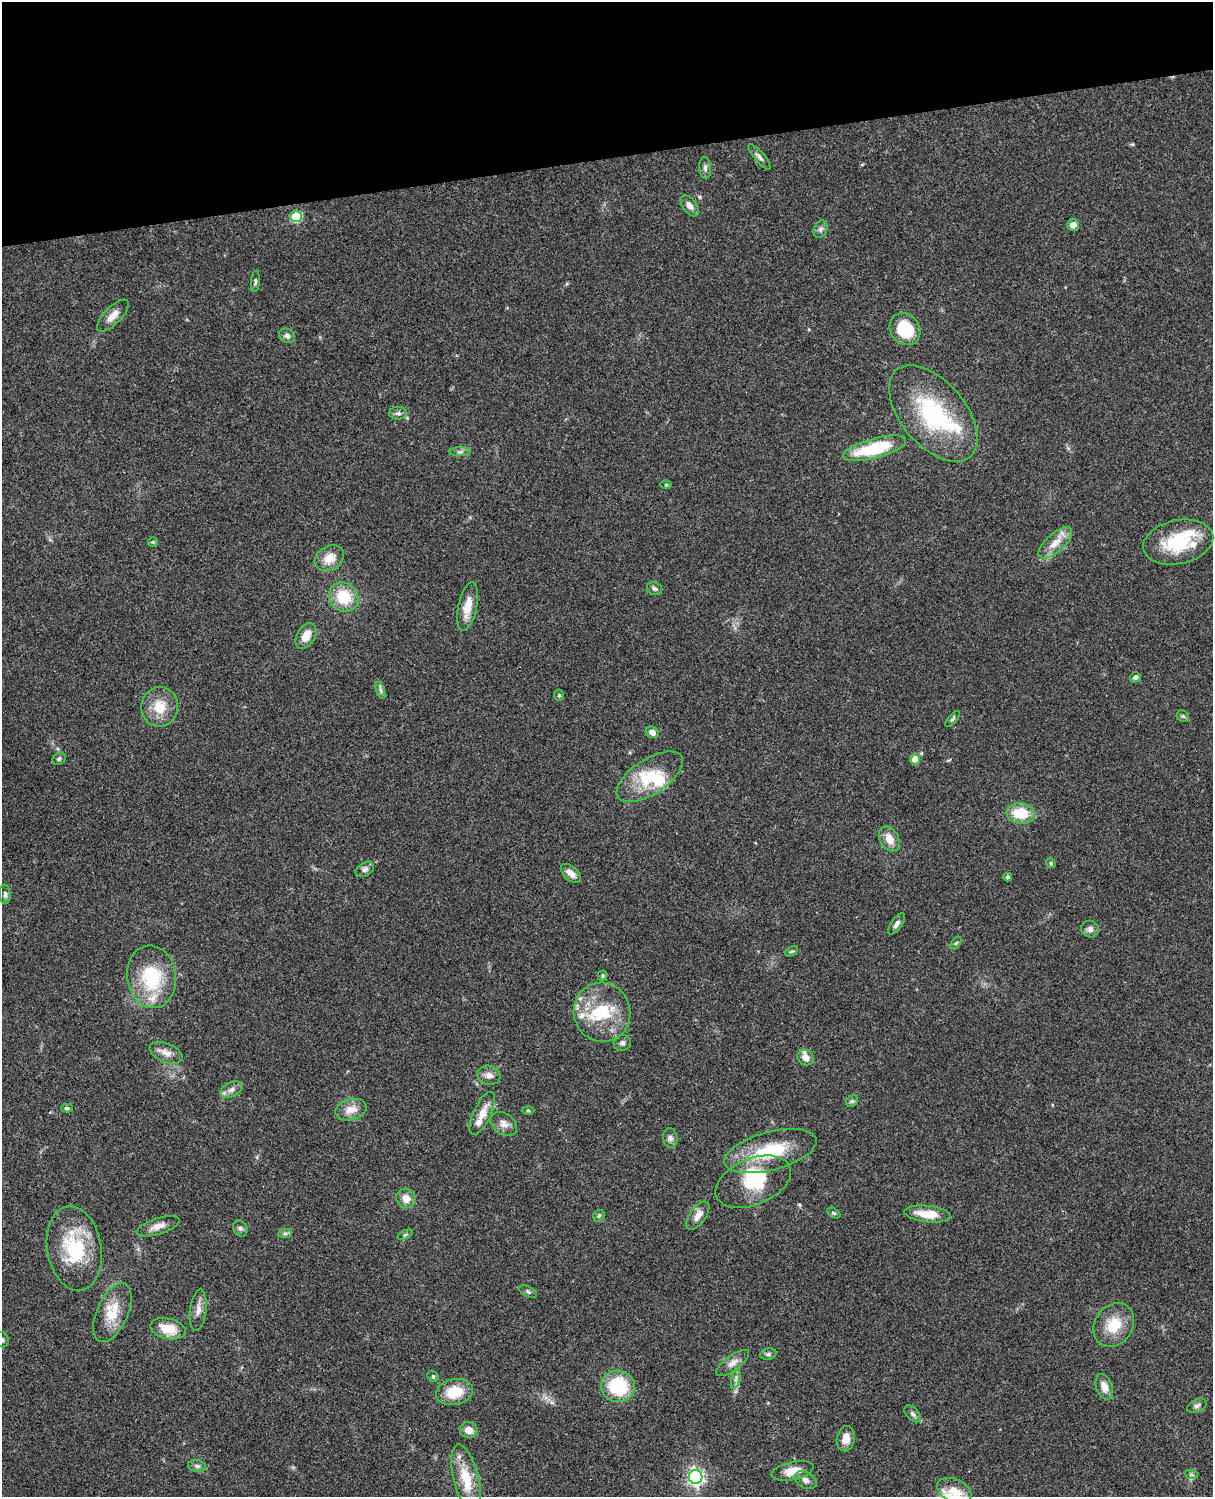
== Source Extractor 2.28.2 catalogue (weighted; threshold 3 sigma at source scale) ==
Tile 3 of 4 x 3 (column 3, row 1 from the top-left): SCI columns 2545-3755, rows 3269-4763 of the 5086 x 4928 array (HDU 1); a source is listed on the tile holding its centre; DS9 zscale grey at full resolution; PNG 1215 x 1499 px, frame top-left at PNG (2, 2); each listed source drawn as its Kron ellipse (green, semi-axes under 4 px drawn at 4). Shown black and unused: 10% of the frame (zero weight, under 3 of 4 exposures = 6% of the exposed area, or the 3 px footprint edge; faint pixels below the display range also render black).
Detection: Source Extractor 2.28.2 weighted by HDU 2 'WHT'; one run over the whole footprint, this tile lists its part. Background 0.0782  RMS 0.0058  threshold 0.026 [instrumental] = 3 sigma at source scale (4.5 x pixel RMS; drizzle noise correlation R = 1.50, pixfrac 1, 0.05/0.05 arcsec/px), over >= 5 px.
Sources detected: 106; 3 inside a brighter object's white glare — neither listed nor drawn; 8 inside a brighter listed object's ellipse — not listed separately; the other 95 listed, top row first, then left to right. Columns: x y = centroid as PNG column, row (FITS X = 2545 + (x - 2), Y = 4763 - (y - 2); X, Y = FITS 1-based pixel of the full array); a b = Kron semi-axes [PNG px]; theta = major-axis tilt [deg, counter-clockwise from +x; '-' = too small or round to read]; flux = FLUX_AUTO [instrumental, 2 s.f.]
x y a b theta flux
759 157 16 5 -51 2.2
705 168 11 5 -84 1.8
690 206 12 7 -52 3.4
296 217 6 5 - 34
1073 225 6 6 - 4.5
821 229 9 6 64 1.9
255 281 10 4 84 1.2
113 316 21 8 45 5.1
905 329 17 14 -53 24
287 336 8 6 -32 2.2
398 413 9 6 2 1.7
933 414 57 32 -50 64
874 448 33 10 15 33
460 452 10 4 0 1.6
666 485 5 3 - 0.62
153 542 5 5 - 0.72
1178 542 35 22 12 31
1055 543 21 9 42 7.9
329 558 15 12 31 7.7
654 589 8 6 -24 1.4
344 597 15 14 - 19
468 607 25 9 78 9.4
306 636 14 9 58 6.6
1135 677 6 5 - 1.9
381 690 9 4 -71 1.3
559 695 5 4 - 0.86
160 707 20 18 81 13
1183 716 6 5 - 0.91
952 719 10 4 50 1.1
652 732 6 5 - 3.5
59 759 7 5 38 1.3
915 759 5 5 - 11
650 777 38 17 33 23
1021 813 14 10 -7 17
889 839 13 9 -60 7.1
1051 863 5 4 - 0.78
365 869 10 6 33 1.9
571 873 12 7 -40 4.1
1008 877 4 4 - 1.1
5 894 9 5 -86 1.5
897 924 12 5 55 2
1090 929 9 8 - 2.5
956 943 7 4 53 0.82
792 951 7 4 29 0.84
603 976 5 5 - 0.98
152 977 31 24 -82 36
602 1012 30 28 -75 30
622 1043 8 7 - 2
166 1053 17 9 -22 4.6
806 1058 8 7 - 3.8
489 1075 11 9 -17 3.5
231 1090 12 7 27 3
852 1101 6 5 - 1.2
67 1108 6 4 0 1.1
351 1110 16 10 13 6.6
528 1110 6 4 -1 0.68
482 1113 23 9 65 7.4
504 1124 15 10 -36 4
670 1138 10 7 -81 2
770 1151 47 19 15 32
753 1182 40 23 23 30
406 1198 10 9 - 5.6
834 1213 7 4 -26 0.98
928 1214 23 8 -6 11
698 1215 16 8 55 4.5
599 1216 6 5 - 0.97
158 1226 22 8 17 5
240 1228 8 6 -56 1.6
285 1233 7 4 0 1.1
405 1235 8 4 23 0.93
74 1248 42 27 -80 38
528 1292 9 5 -27 1.2
198 1310 20 8 83 4.4
112 1312 31 15 66 15
1114 1325 23 19 56 15
168 1329 18 10 -13 13
2 1340 8 6 -62 1.7
768 1354 8 5 11 1.3
732 1363 19 7 37 4
433 1376 6 5 - 0.92
736 1379 10 4 77 1.8
618 1386 17 15 -13 33
1104 1387 13 8 -71 5.2
454 1392 18 13 11 15
1197 1406 10 6 28 1.8
913 1414 10 6 -47 1.7
469 1430 9 8 - 4.5
846 1439 13 9 80 5.5
197 1466 9 6 -10 1.8
793 1471 21 9 12 8.2
1191 1474 7 4 -19 1
695 1477 7 7 - 180
466 1479 35 12 -76 17
806 1480 12 8 -30 2.8
954 1490 18 11 -23 6.8
Isophote crosses this tile's border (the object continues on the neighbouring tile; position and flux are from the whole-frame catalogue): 1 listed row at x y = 2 1340